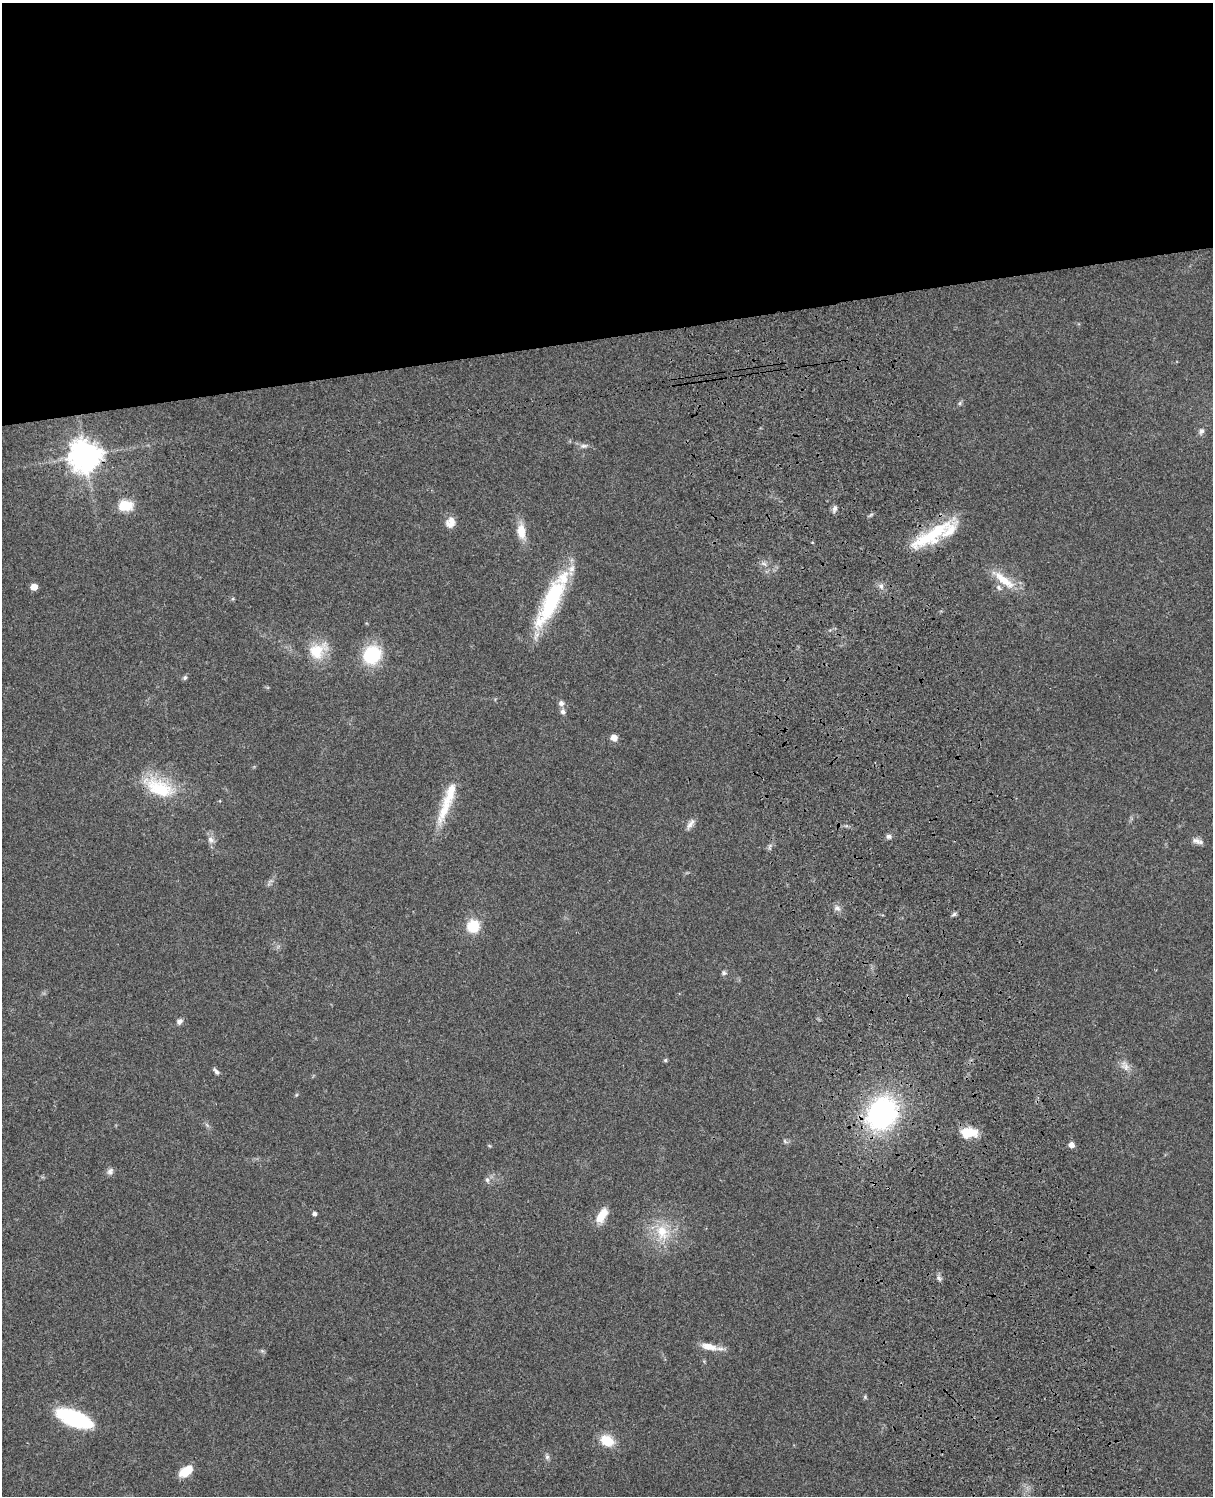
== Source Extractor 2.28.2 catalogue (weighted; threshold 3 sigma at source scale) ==
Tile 2 of 4 x 3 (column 2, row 1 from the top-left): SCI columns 1333-2543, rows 3268-4761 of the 5085 x 4926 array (HDU 1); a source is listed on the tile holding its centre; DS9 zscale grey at full resolution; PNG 1215 x 1498 px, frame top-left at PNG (2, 3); no overlay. Shown black and unused: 23% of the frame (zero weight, under 3 of 4 exposures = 6% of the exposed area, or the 3 px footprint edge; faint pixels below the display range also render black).
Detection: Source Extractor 2.28.2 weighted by HDU 2 'WHT'; one run over the whole footprint, this tile lists its part. Background 0.081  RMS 0.0058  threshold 0.0262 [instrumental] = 3 sigma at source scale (4.5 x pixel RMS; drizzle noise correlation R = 1.50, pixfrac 1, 0.05/0.05 arcsec/px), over >= 5 px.
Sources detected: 55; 5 inside a brighter listed object's ellipse — not listed separately; the other 50 listed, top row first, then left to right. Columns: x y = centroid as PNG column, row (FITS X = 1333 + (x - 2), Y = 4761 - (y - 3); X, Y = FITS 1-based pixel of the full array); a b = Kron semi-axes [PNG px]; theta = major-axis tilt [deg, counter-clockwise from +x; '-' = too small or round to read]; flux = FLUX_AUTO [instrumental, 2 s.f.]
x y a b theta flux
960 403 6 4 71 0.93
1201 431 9 6 75 1.9
584 446 11 6 5 2.1
85 456 10 10 - 810
125 506 15 11 2 13
834 509 10 6 68 1.9
450 522 13 11 65 5.3
521 531 18 10 -84 9.5
928 537 54 16 29 30
1004 580 36 10 -39 13
881 586 7 6 - 1.9
34 587 5 5 - 7.3
551 601 67 16 62 59
317 651 26 18 34 15
372 655 17 16 - 33
185 677 7 5 57 1.1
561 703 7 6 - 2.4
563 712 7 6 - 1.9
614 738 8 7 - 3.4
160 788 42 19 -27 29
444 810 44 13 70 18
690 824 16 6 54 2.9
889 836 7 6 - 1.8
211 840 10 9 - 2.8
1196 840 13 7 -9 2.8
837 908 11 7 -43 2.4
954 914 7 4 32 1.2
473 926 11 11 - 17
724 973 7 6 - 1.3
179 1021 8 6 46 2.3
665 1060 5 4 - 0.89
1125 1066 15 10 -56 4.4
216 1071 10 5 -52 1.7
296 1095 6 4 71 0.66
882 1113 33 27 53 110
969 1132 20 11 0 11
785 1141 7 5 -59 0.98
1072 1145 5 5 - 4.6
110 1171 10 7 55 2
487 1180 7 5 -68 1.4
314 1214 4 4 - 1.8
602 1215 20 10 58 8.6
662 1232 25 18 -68 18
939 1278 8 4 -45 1.4
709 1347 24 9 -12 7.2
865 1397 5 5 - 0.75
74 1418 32 12 -21 57
607 1440 14 10 -28 13
547 1457 8 6 -75 1.5
186 1471 14 8 36 13
Overlapping masked pixels (flux is a lower limit): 2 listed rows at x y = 85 456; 882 1113